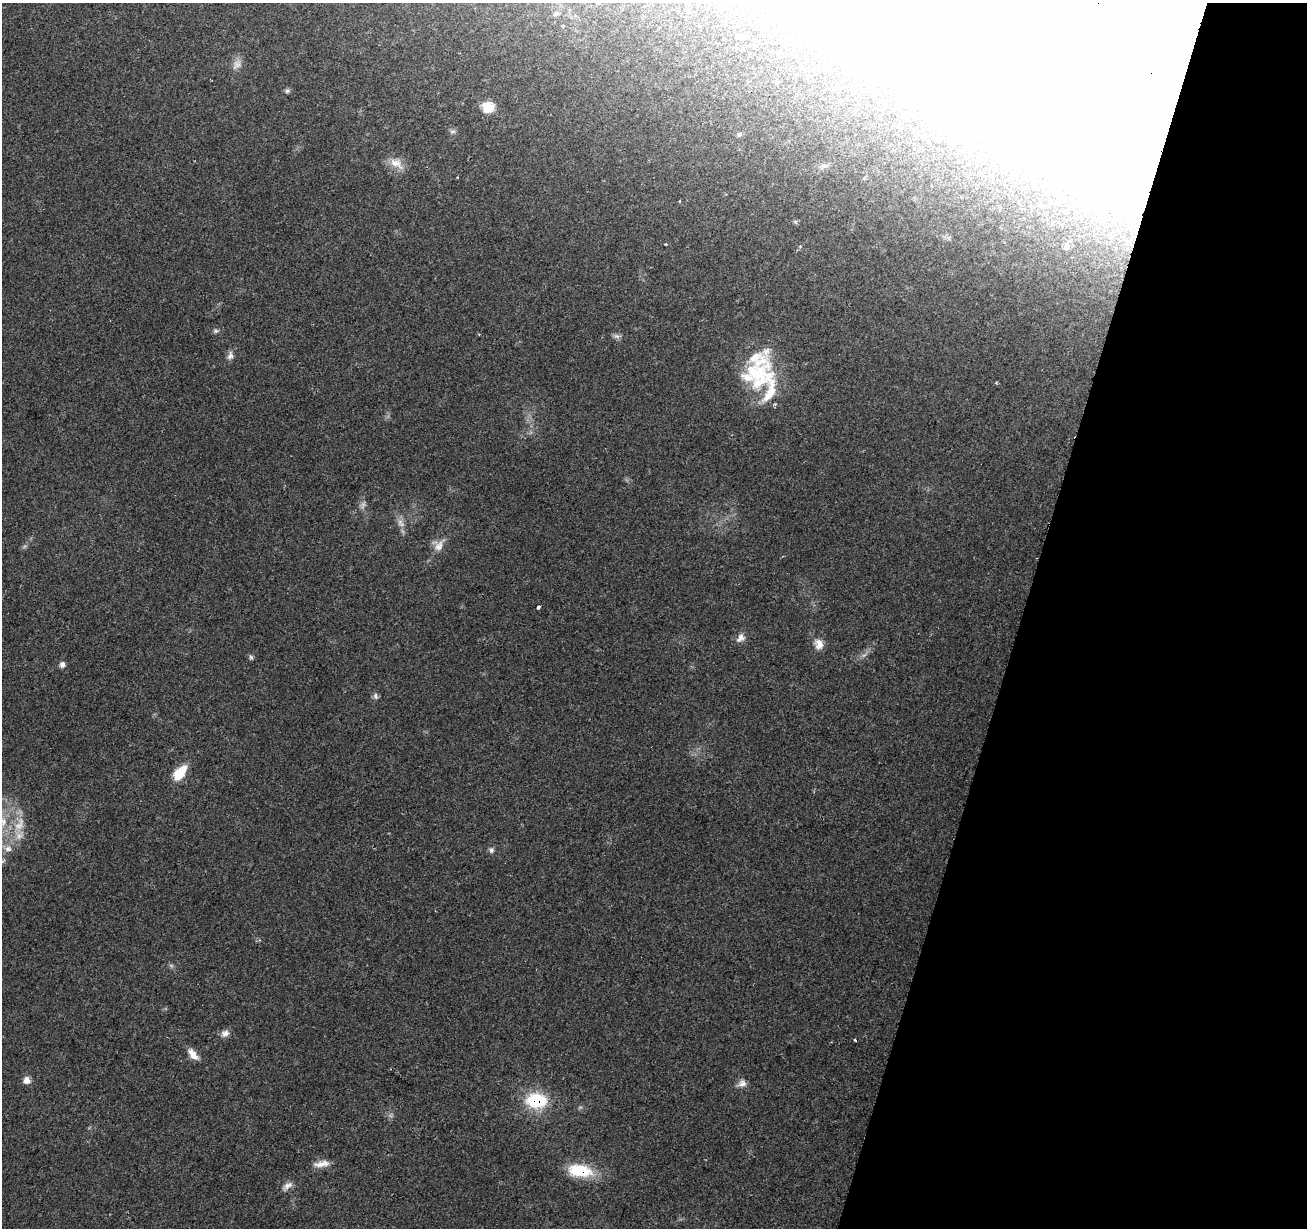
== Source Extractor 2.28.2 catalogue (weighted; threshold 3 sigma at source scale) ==
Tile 8 of 4 x 4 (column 4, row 2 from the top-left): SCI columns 3916-5220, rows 2670-3895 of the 5230 x 5405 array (HDU 1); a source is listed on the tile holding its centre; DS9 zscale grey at full resolution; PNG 1309 x 1230 px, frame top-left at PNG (2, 3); no overlay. Shown black and unused: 22% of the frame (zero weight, under 2 of 3 exposures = <1% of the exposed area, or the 3 px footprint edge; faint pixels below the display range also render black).
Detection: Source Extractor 2.28.2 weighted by HDU 2 'WHT'; one run over the whole footprint, this tile lists its part. Background 0.157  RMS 0.0076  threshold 0.034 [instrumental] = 3 sigma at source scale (4.5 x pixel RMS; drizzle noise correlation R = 1.50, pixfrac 1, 0.0396/0.0396 arcsec/px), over >= 5 px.
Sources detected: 53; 3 too faint to see at this stretch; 6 inside a brighter object's white glare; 2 cosmic-ray / hot-pixel residue — not listed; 4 inside a brighter listed object's ellipse — not listed separately; the other 38 listed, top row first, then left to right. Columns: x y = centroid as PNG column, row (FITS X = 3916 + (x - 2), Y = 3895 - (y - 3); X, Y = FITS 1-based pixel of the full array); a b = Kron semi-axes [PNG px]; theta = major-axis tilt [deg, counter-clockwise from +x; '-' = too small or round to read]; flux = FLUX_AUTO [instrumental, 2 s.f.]
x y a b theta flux
555 14 8 5 15 1.7
563 26 4 3 - 0.74
237 64 16 10 52 5.5
1134 69 117 80 -12 1800
287 91 7 6 - 1.6
488 107 13 12 - 14
453 131 9 4 1 1.7
740 134 7 5 -5 1.5
396 163 22 12 -36 9.4
824 166 13 4 3 2.6
679 201 3 2 - 0.72
666 244 3 3 - 0.81
1066 246 9 7 90 2.6
216 331 6 5 - 1.5
617 336 9 6 -26 2.4
230 356 11 7 77 3.4
759 375 40 36 -19 59
401 523 13 8 -51 4.6
439 546 16 13 70 7.2
538 607 4 3 - 1.8
740 638 12 9 51 4.6
819 644 14 9 -79 6.7
251 657 7 5 78 1.5
62 665 7 6 - 2.8
376 696 9 4 -79 1.9
179 773 19 10 51 19
2 822 14 13 - 12
19 824 23 12 61 14
8 849 10 8 -2 4.7
491 850 7 5 -77 2
225 1033 11 9 20 3.9
193 1055 15 7 -51 7.4
27 1080 8 7 - 5.5
742 1083 12 8 14 4.2
536 1101 23 16 -3 39
321 1164 21 7 7 6.4
580 1170 27 14 -7 32
288 1186 15 7 24 4.3
Overlapping masked pixels (flux is a lower limit): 3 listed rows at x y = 1134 69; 536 1101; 580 1170
Isophote crosses this tile's border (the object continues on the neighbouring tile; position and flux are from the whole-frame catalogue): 2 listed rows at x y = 1134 69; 2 822